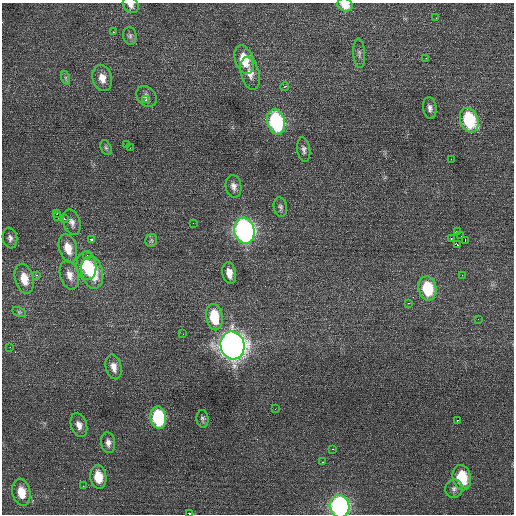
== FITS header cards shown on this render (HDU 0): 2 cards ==
NAXIS1  =                  512 / Axis length
NAXIS2  =                  512 / Axis length

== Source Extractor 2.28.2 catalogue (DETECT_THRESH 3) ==
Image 512 x 512 px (HDU 0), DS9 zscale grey, 1 PNG px = 1 image px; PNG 516 x 516 px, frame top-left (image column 1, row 512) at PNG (2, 3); each listed source drawn as its Kron ellipse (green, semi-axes under 4 px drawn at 4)
Background 0.427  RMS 0.98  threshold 2.95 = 3 sigma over >= 5 px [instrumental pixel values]
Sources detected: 71; all 71 listed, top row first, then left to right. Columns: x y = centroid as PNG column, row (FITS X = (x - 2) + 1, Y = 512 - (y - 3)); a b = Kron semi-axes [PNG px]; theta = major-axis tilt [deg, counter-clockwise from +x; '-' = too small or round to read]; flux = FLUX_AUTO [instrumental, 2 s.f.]
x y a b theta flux
131 5 9 7 -47 290
345 5 8 6 -27 960
436 18 2 2 - 39
113 32 3 2 - 110
130 36 9 7 -80 200
359 53 15 6 -86 230
426 58 3 2 - 140
244 60 15 9 -71 1600
250 73 16 9 -76 640
66 78 7 4 -72 130
102 78 13 9 -75 720
285 87 4 3 - 270
147 96 12 9 -49 340
146 100 3 2 - 210
430 108 11 6 -83 280
469 120 12 9 -70 4500
276 122 13 8 -74 7600
126 144 3 3 - 160
106 148 8 5 -63 140
130 148 2 2 - 110
304 149 12 6 -82 250
451 159 2 2 - 130
234 186 11 8 -81 360
280 207 10 6 -81 200
56 213 3 3 - 260
58 217 3 3 - 130
64 218 3 3 - 97
72 222 13 8 -71 380
193 223 2 2 - 150
244 231 13 10 -75 23000
458 231 2 2 - 840
461 236 2 2 - 38
10 238 10 7 -82 280
451 239 3 3 - 340
91 240 4 3 - 370
151 240 6 6 - 120
465 240 2 2 - 43
458 245 3 2 - 5400
68 248 14 8 -74 1000
87 255 4 3 - 140
86 266 14 10 -84 2400
92 272 16 10 -77 2400
229 273 11 6 -79 650
36 275 3 2 - 190
69 275 15 9 -75 610
462 275 3 2 - 77
24 279 15 9 -76 1100
427 288 12 9 -80 3200
409 303 3 2 - 73
19 312 7 4 -25 99
214 317 13 8 -80 2700
478 319 3 3 - 33
183 334 3 2 - 67
232 345 14 12 -77 57000
10 347 2 2 - 270
114 367 12 7 -76 500
275 409 2 2 - 27
158 418 11 8 -81 5100
202 419 9 6 -84 170
457 420 3 2 - 700
79 425 12 8 -72 460
108 443 10 7 -82 340
332 449 3 2 - 100
322 462 3 2 - 120
98 477 12 8 -82 1400
462 478 13 9 -79 2400
83 486 2 2 - 190
454 489 9 8 - 270
21 492 14 9 -79 1100
340 506 11 10 - 15000
189 514 2 2 - 200
At the frame edge (FLAGS 8, measured only in part): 4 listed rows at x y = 131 5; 345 5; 340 506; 189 514